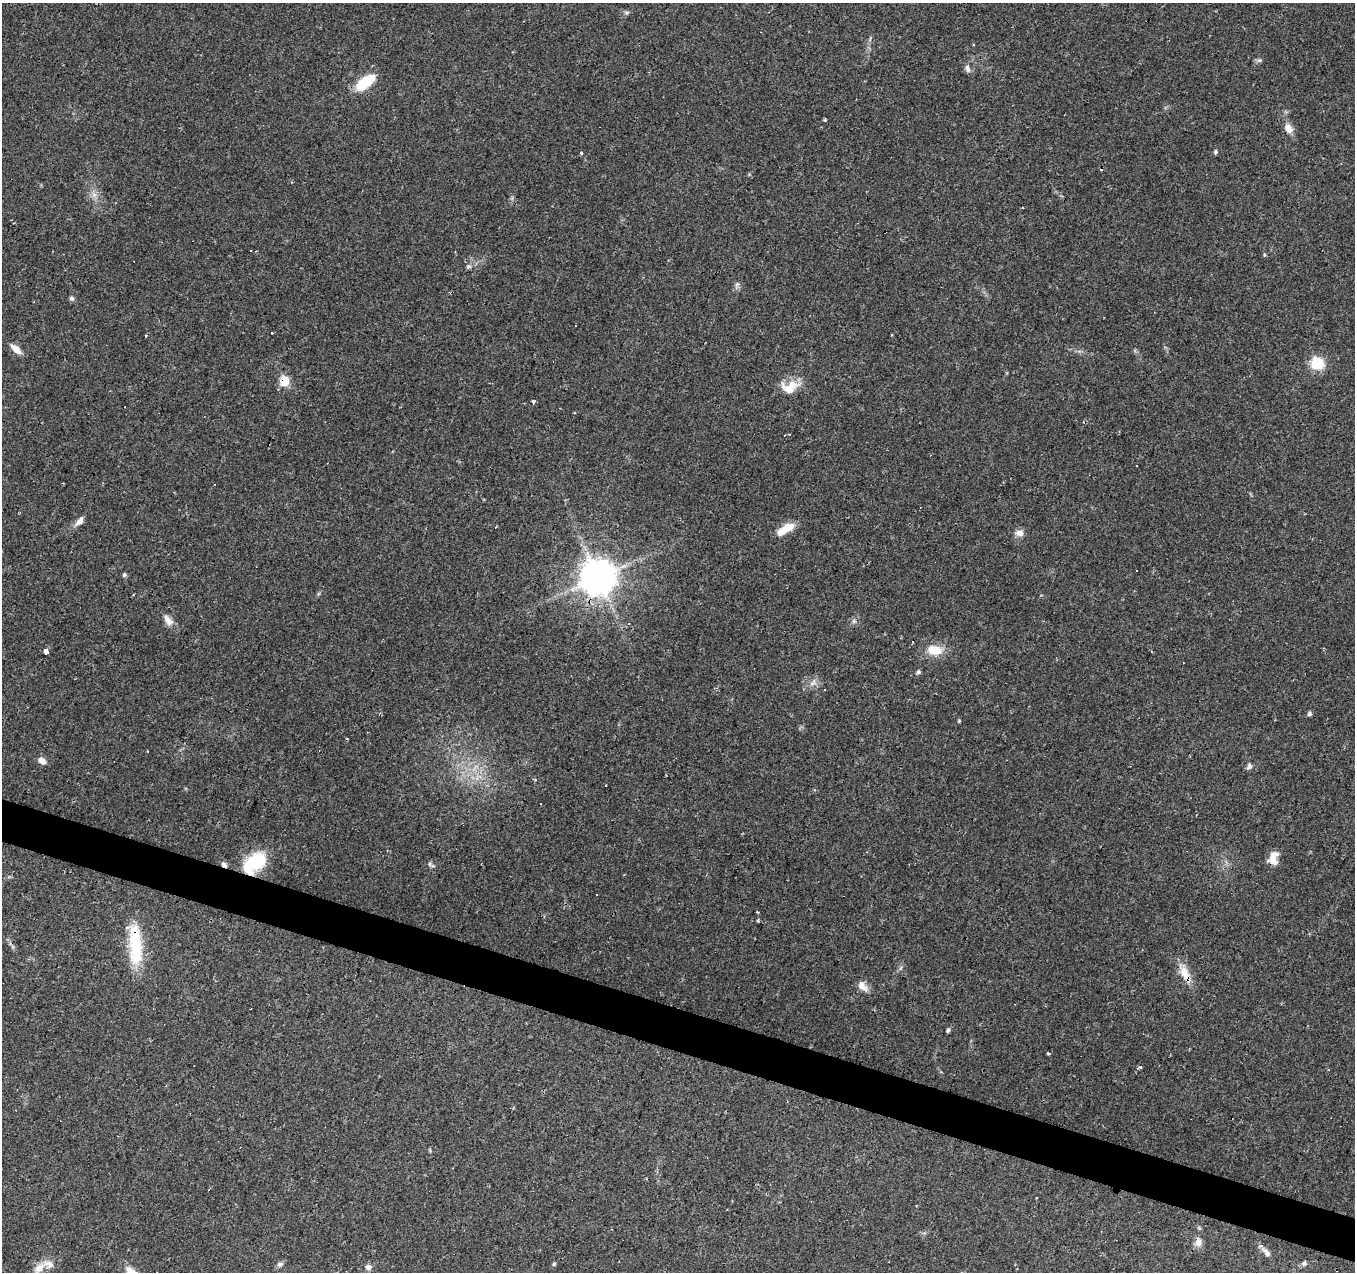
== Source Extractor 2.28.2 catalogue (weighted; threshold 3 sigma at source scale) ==
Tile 6 of 4 x 4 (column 2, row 2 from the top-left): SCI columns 1353-2705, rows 2752-4021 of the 5415 x 5566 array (HDU 1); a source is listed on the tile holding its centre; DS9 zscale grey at full resolution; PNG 1357 x 1274 px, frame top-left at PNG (2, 3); no overlay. Shown black and unused: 3% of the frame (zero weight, under 2 of 3 exposures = <1% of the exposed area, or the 3 px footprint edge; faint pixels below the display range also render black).
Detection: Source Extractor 2.28.2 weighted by HDU 2 'WHT'; one run over the whole footprint, this tile lists its part. Background 0.0886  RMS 0.0067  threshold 0.0302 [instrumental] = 3 sigma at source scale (4.5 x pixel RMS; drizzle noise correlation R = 1.50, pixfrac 1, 0.0396/0.0396 arcsec/px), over >= 5 px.
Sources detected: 75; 1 inside a brighter object's white glare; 15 cosmic-ray / hot-pixel residue — not listed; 4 inside a brighter listed object's ellipse — not listed separately; the other 55 listed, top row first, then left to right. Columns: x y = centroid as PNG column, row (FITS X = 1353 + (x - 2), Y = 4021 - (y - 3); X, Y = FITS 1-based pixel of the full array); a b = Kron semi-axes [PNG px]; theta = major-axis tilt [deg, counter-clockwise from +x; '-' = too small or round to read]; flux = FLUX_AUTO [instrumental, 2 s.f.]
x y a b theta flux
627 13 6 5 - 1.3
1259 60 7 4 -17 1.2
967 68 12 6 -72 2.3
365 82 23 10 37 22
825 121 5 3 - 0.84
1288 128 13 9 -55 5.3
1215 152 6 4 69 1.1
582 153 3 3 - 2.1
250 250 3 3 - 1.5
1264 255 7 3 -82 0.82
469 266 6 5 - 1.4
737 285 11 5 66 1.9
72 298 6 6 - 1.5
272 333 3 3 - 4.6
16 349 15 7 -42 5.9
1317 363 6 6 - 74
284 381 5 5 - 38
790 390 26 14 -24 9.5
533 401 4 3 - 4.2
1084 422 4 3 - 0.61
1136 466 2 2 - 0.51
79 521 14 7 48 4.1
788 527 17 11 22 8.4
1019 533 11 8 -2 4.2
1136 570 2 2 - 0.55
124 575 5 5 - 1.5
598 577 11 11 - 1400
168 620 17 9 -53 5
854 621 7 4 0 1.3
934 650 20 12 -10 12
46 651 3 3 - 80
918 672 6 5 - 1.3
813 683 13 7 47 3.8
1309 713 5 5 - 1.6
959 721 4 4 - 0.64
42 761 10 7 -38 4.2
1249 766 8 6 70 1.9
1273 858 15 10 81 7.6
256 861 18 14 30 37
429 864 7 5 -60 1.5
224 865 8 6 -41 2.2
758 920 5 3 - 0.65
136 948 57 16 -88 34
1184 972 23 12 -68 10
862 985 14 10 -66 5.4
948 1030 6 5 - 1.2
1048 1053 3 3 - 4.3
1140 1067 3 3 - 2.4
1198 1242 13 9 -83 4.1
1266 1253 15 7 -49 3.7
1304 1263 7 6 - 1.9
280 1264 9 6 18 1.8
554 1264 5 4 - 0.9
368 1267 8 7 - 2.8
39 1268 18 9 38 6.5
Overlapping masked pixels (flux is a lower limit): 6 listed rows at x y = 284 381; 598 577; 1273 858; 224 865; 136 948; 1184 972